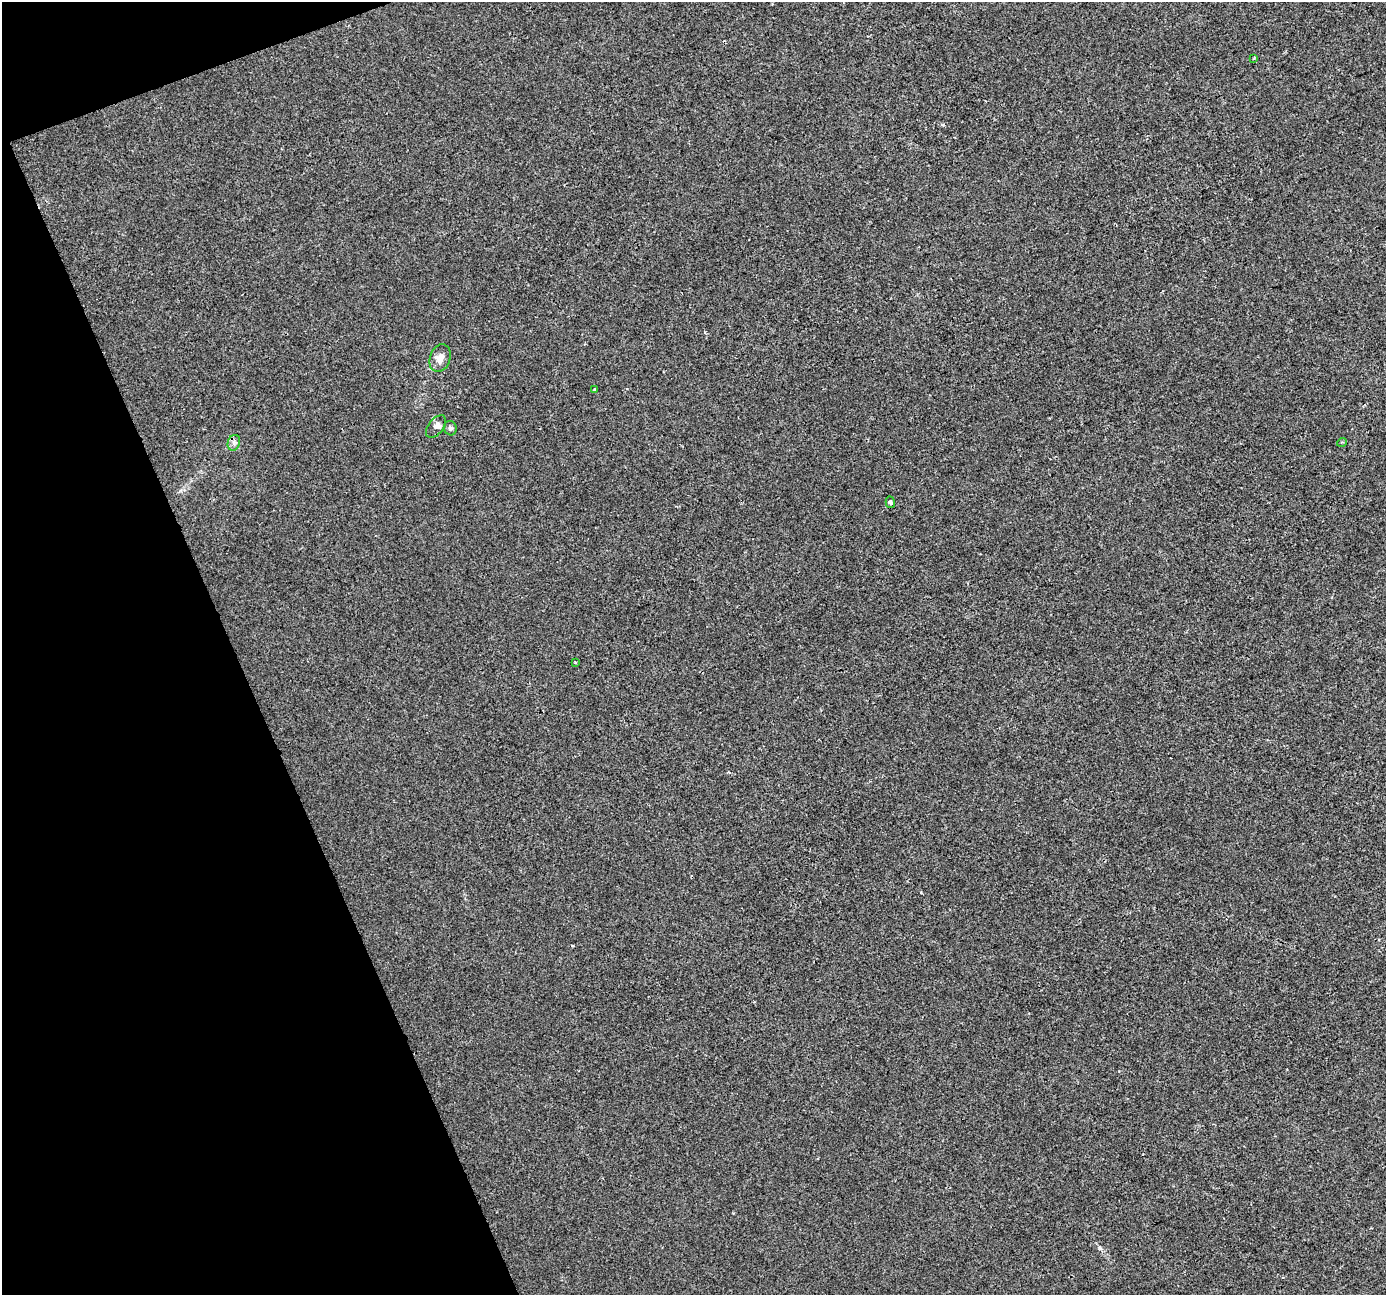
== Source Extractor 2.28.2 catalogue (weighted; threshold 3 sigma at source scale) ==
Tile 5 of 4 x 4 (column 1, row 2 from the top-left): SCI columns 2-1385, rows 2719-4011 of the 5537 x 5381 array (HDU 1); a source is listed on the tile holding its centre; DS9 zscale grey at full resolution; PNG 1388 x 1297 px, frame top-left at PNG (2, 2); each listed source drawn as its Kron ellipse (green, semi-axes under 4 px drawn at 4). Shown black and unused: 18% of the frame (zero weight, under 2 of 3 exposures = <1% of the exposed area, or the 3 px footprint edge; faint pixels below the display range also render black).
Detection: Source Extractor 2.28.2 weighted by HDU 2 'WHT'; one run over the whole footprint, this tile lists its part. Background -4.76e-04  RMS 0.0042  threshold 0.019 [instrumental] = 3 sigma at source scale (4.5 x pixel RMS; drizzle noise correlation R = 1.50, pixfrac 1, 0.0396/0.0396 arcsec/px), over >= 5 px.
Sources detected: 11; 2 cosmic-ray / hot-pixel residue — neither listed nor drawn; the other 9 listed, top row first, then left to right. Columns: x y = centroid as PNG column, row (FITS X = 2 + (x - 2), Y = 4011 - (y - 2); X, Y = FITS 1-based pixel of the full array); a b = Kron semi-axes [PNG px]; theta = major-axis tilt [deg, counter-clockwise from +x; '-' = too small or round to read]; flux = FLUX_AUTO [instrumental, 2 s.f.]
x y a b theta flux
1254 58 3 2 - 0.39
440 358 14 10 71 3.5
594 389 3 2 - 0.46
436 426 13 7 50 1.8
450 428 7 6 - 1.1
1342 442 5 3 - 0.39
234 443 8 6 71 1.3
890 502 6 4 -73 1
575 662 3 2 - 0.38